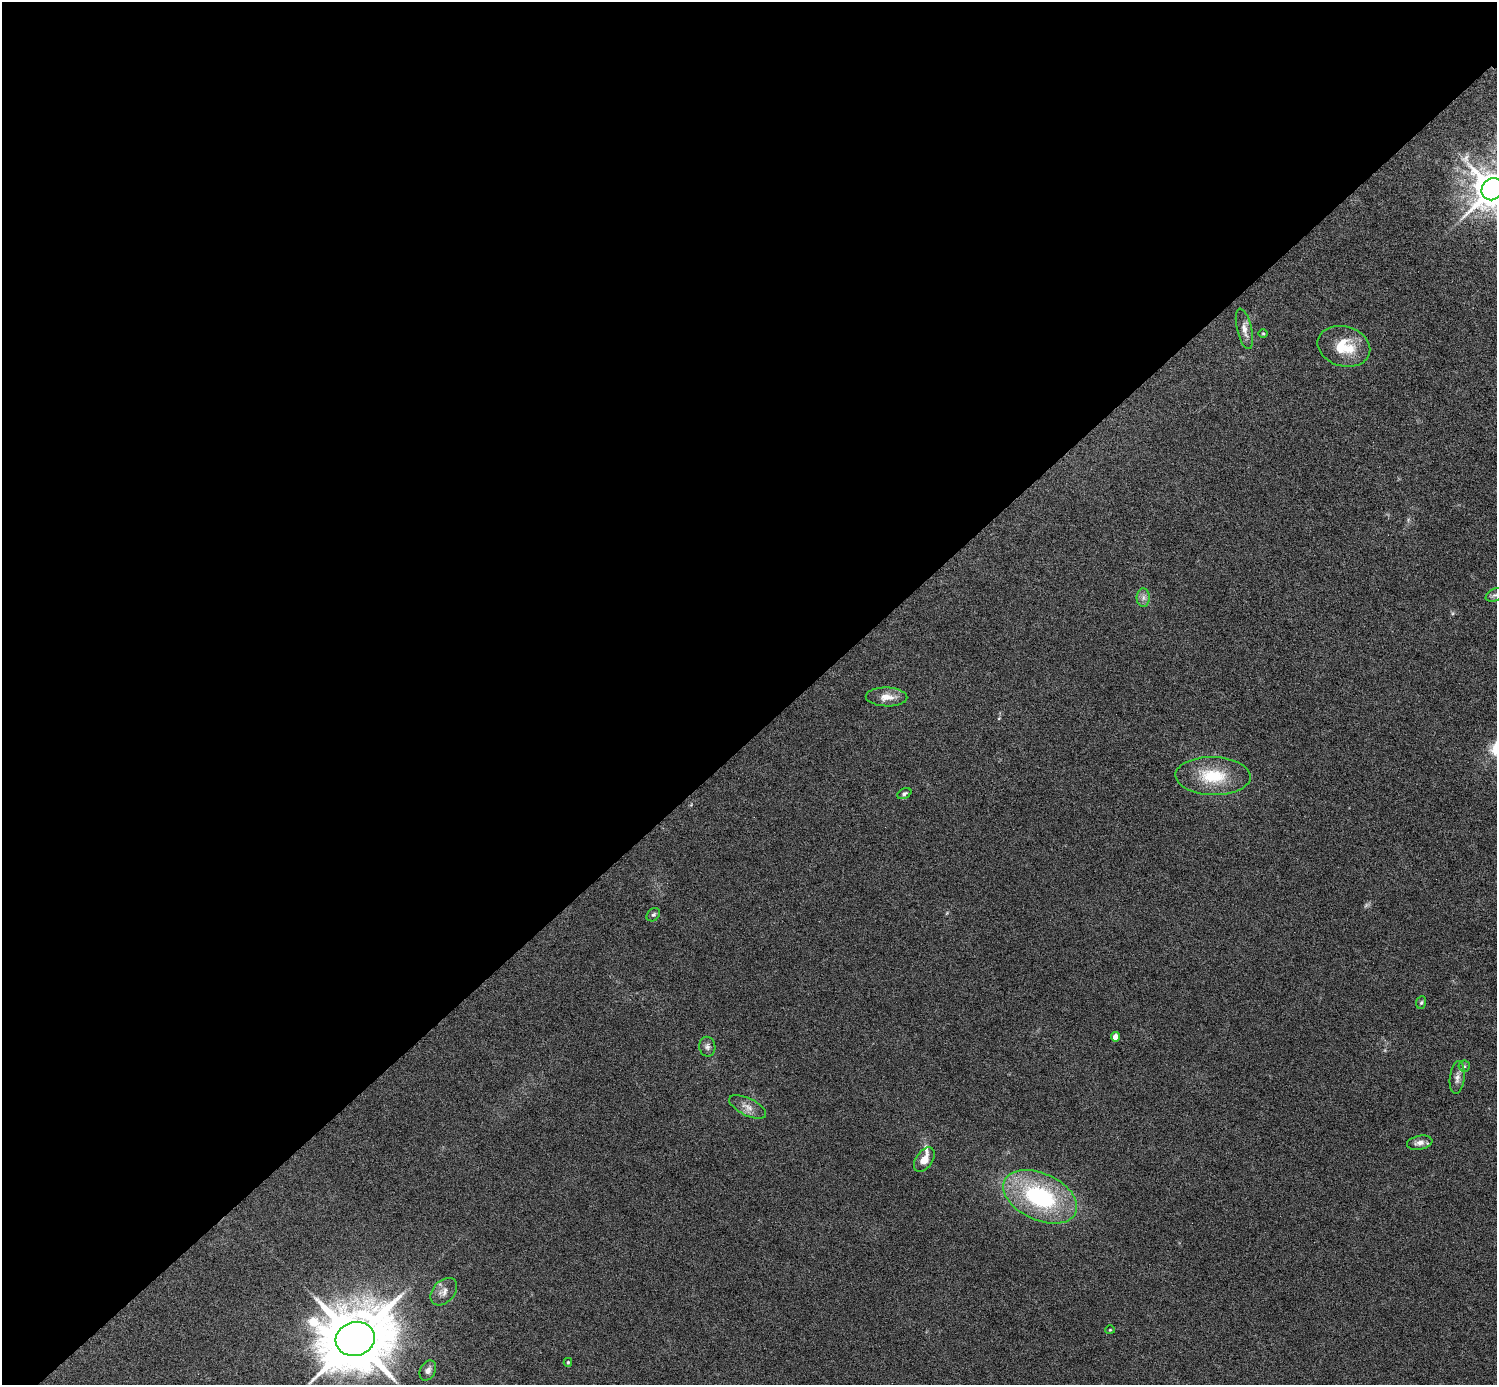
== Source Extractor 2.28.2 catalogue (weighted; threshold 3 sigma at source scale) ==
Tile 5 of 4 x 4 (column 1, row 2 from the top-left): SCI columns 1-1495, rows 3063-4445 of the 5981 x 5981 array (HDU 1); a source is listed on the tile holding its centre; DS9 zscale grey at full resolution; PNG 1499 x 1387 px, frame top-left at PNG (2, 2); each listed source drawn as its Kron ellipse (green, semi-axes under 4 px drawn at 4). Shown black and unused: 53% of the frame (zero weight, under 4 of 8 exposures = <1% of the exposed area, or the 3 px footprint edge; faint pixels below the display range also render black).
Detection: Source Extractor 2.28.2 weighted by HDU 2 'WHT'; one run over the whole footprint, this tile lists its part. Background 0.0442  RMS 0.0039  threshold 0.0158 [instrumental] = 3 sigma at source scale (4.09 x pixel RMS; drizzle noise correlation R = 1.36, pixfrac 0.8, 0.05/0.05 arcsec/px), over >= 5 px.
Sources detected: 25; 1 inside a brighter listed object's ellipse — not listed separately; the other 24 listed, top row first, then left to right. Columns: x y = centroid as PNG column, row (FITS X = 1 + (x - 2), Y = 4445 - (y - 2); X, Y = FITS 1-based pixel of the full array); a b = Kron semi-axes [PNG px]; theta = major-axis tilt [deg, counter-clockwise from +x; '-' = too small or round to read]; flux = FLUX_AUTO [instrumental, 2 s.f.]
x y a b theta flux
1492 189 11 10 - 1100
1244 329 21 7 -77 2.8
1263 333 4 3 - 0.33
1344 346 27 20 -17 12
1495 595 9 6 25 1.1
1143 598 9 6 90 1.5
887 697 21 9 -2 3.9
1213 776 37 19 -2 15
904 794 7 5 28 0.82
653 915 7 5 43 0.76
1421 1002 6 5 - 0.56
1115 1037 4 4 - 5
707 1047 10 8 -80 1.4
1464 1066 6 6 - 0.68
1457 1078 16 7 83 2.1
748 1107 20 8 -26 3
1420 1143 13 7 11 2
924 1160 14 8 55 3.7
1040 1197 39 23 -24 44
444 1292 16 10 48 2.7
1110 1330 4 4 - 0.36
355 1339 20 17 14 3600
568 1362 4 4 - 0.47
428 1370 10 7 62 1.9
Isophote crosses this tile's border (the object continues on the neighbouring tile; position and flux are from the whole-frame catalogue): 1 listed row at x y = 1492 189